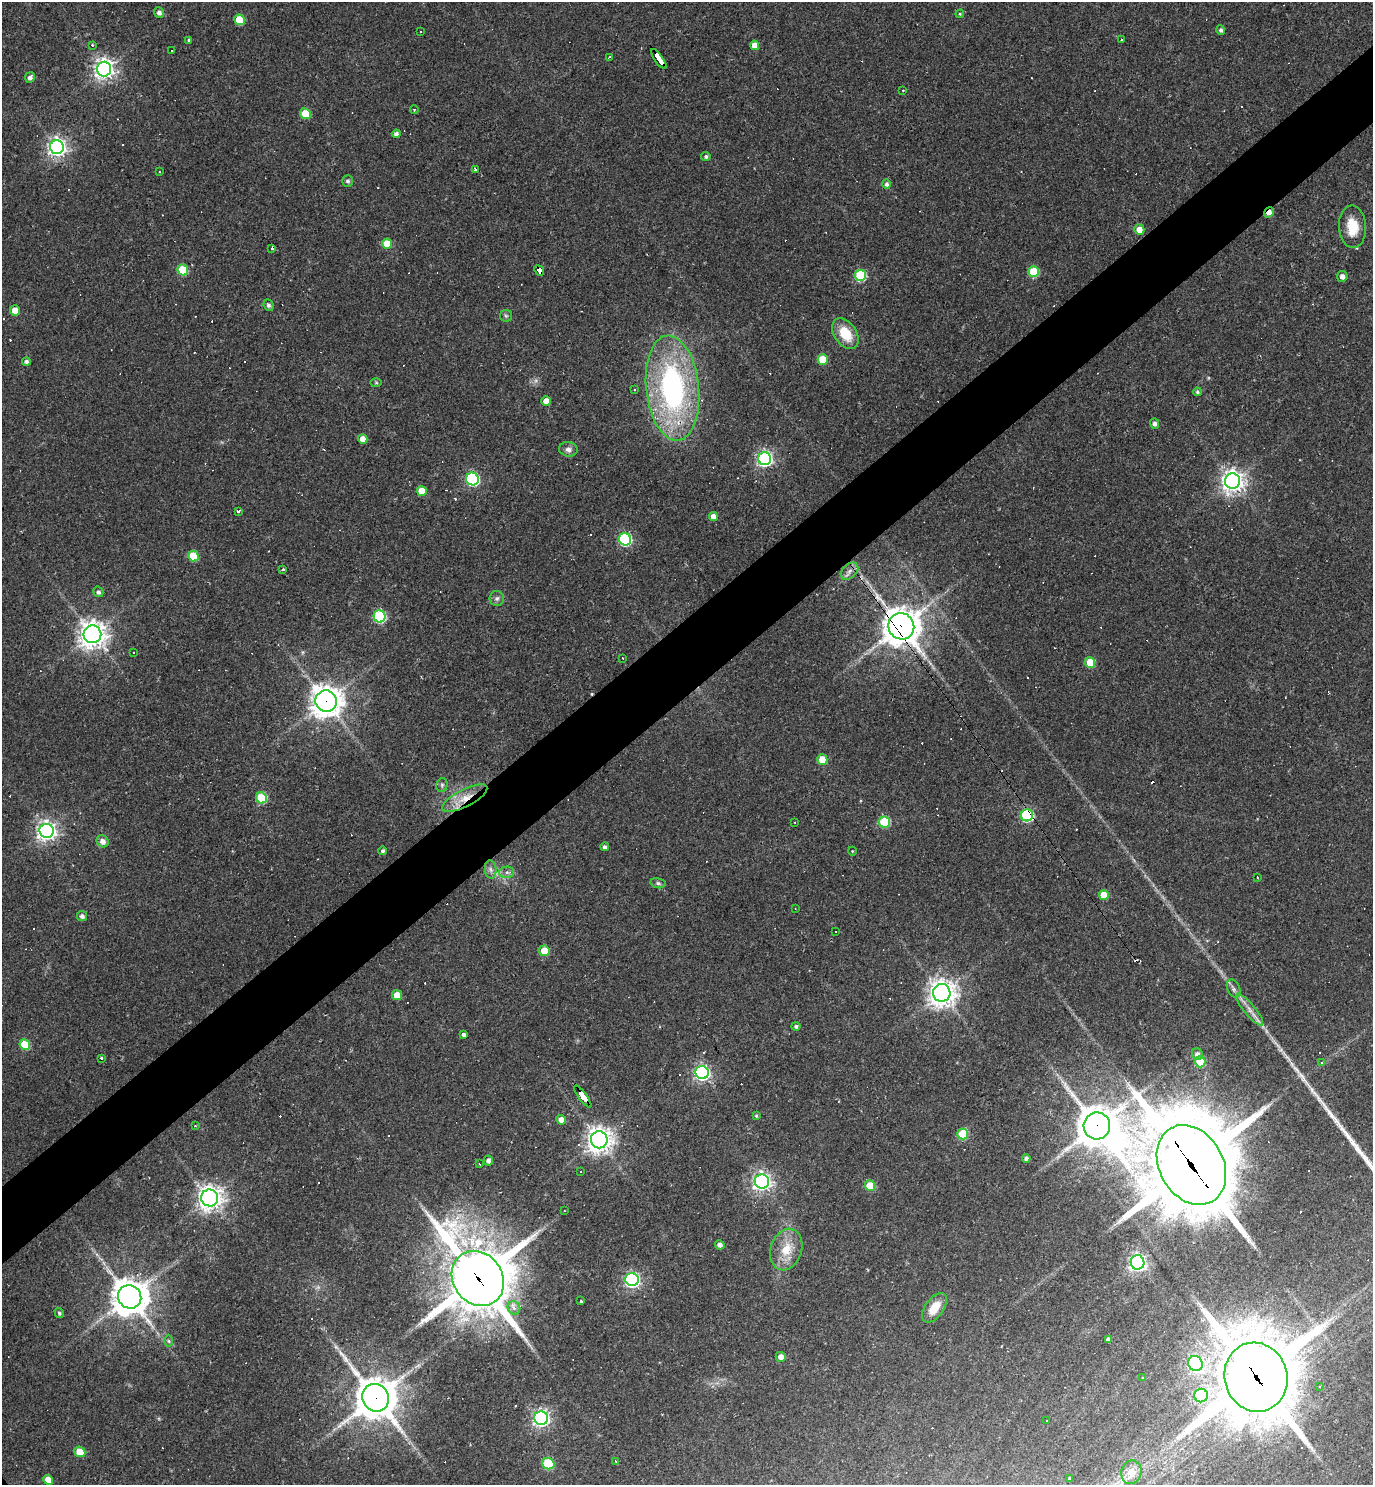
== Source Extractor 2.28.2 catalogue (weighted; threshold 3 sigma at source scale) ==
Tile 10 of 4 x 4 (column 2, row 3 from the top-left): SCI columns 1524-2894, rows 1484-2966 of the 5928 x 5933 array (HDU 1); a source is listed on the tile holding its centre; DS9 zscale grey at full resolution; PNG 1375 x 1487 px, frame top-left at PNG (2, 2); each listed source drawn as its Kron ellipse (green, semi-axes under 4 px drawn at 4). Shown black and unused: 5% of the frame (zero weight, under 2 of 3 exposures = <1% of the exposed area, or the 3 px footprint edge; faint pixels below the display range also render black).
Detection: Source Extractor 2.28.2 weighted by HDU 2 'WHT'; one run over the whole footprint, this tile lists its part. Background 0.103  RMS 0.0068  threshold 0.0304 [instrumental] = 3 sigma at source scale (4.5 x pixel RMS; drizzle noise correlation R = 1.50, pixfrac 1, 0.05/0.05 arcsec/px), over >= 5 px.
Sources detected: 201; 1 inside a brighter object's white glare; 56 cosmic-ray / hot-pixel residue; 1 long thin detection or spike segment (spike, bleed or trail) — neither listed nor drawn; the other 143 listed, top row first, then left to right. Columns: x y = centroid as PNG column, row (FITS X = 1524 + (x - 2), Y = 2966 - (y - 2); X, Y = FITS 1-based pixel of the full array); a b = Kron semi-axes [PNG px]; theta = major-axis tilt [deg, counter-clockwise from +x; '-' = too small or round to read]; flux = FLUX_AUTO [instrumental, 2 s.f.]
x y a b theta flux
159 12 5 5 - 3.1
960 14 4 4 - 0.76
239 20 5 5 - 19
1221 30 5 4 - 1.8
420 31 3 3 - 1.2
189 40 3 3 - 1
1122 40 3 3 - 3.4
92 45 4 2 - 0.87
755 45 5 4 - 7.8
172 51 3 2 - 0.85
609 57 4 2 - 0.52
659 59 12 3 -54 170
104 69 7 7 - 420
30 78 5 5 - 3
903 90 3 2 - 0.76
414 109 4 4 - 0.88
305 114 5 5 - 23
396 134 4 4 - 2.2
57 147 7 7 - 320
706 157 4 4 - 1.6
476 170 3 3 - 1.4
159 172 3 2 - 0.6
348 181 5 5 - 1.6
887 184 5 4 - 2.1
1269 212 5 4 - 4.6
1353 227 21 13 -88 17
1139 230 5 5 - 7.6
387 244 5 5 - 15
272 248 3 3 - 1.2
183 270 5 5 - 27
539 271 5 3 - 41
1034 272 5 5 - 28
860 275 6 5 - 55
1342 276 5 5 - 3.7
268 305 6 4 -65 1.8
15 310 5 5 - 8
506 316 6 5 - 1.3
845 334 17 11 -56 18
823 360 5 5 - 21
26 362 4 4 - 1.9
376 383 6 4 -1 0.84
673 388 53 26 -84 150
635 389 3 2 - 0.95
1197 392 4 4 - 1.1
546 401 5 4 - 7.3
1155 424 5 4 - 2.5
363 439 5 4 - 7.5
568 449 9 7 -10 2.8
765 459 6 6 - 200
472 479 6 6 - 100
1233 481 8 7 - 520
422 491 5 5 - 15
238 511 3 2 - 1.2
713 516 4 4 - 6.1
625 539 6 6 - 92
193 556 5 5 - 25
283 570 4 3 - 3.2
849 571 10 7 42 3.3
98 592 5 5 - 1.9
497 598 7 7 - 2.1
380 616 6 6 - 70
901 626 13 13 - 1300
92 634 9 9 - 710
133 652 3 2 - 0.52
623 658 3 2 - 0.47
1090 662 5 5 - 17
326 701 11 10 - 920
822 759 5 5 - 14
442 785 7 5 77 1.3
261 798 6 5 - 38
465 798 25 8 27 12
1027 815 6 6 - 84
795 822 2 2 - 0.53
884 822 5 5 - 39
47 831 7 7 - 370
103 841 6 5 - 4.2
605 847 4 3 - 1.9
383 851 4 4 - 1.7
852 851 4 3 - 0.5
491 870 9 5 -82 2.5
507 872 7 5 1 2.3
1257 877 3 2 - 0.54
658 883 8 5 -10 1.4
1104 895 5 5 - 13
795 908 2 2 - 0.46
82 916 5 5 - 2.6
835 932 3 3 - 1.5
544 951 5 5 - 13
1234 989 9 6 -63 2.6
942 993 9 9 - 730
397 995 5 5 - 11
1249 1009 20 5 -50 5.5
796 1026 4 4 - 1.7
464 1035 4 3 - 3.2
25 1045 6 5 - 27
1197 1054 6 5 - 2.8
101 1058 3 3 - 1.4
1200 1062 5 5 - 31
1322 1062 3 3 - 2.4
702 1072 7 6 - 200
583 1097 13 3 -54 110
756 1116 4 3 - 0.87
561 1120 5 5 - 5.3
195 1126 4 2 - 0.56
1097 1126 13 13 - 1800
963 1134 5 5 - 33
599 1140 8 8 - 690
1026 1158 4 4 - 1.9
488 1160 5 4 - 2.4
479 1164 3 2 - 0.76
1191 1165 42 32 -60 9400
580 1171 3 3 - 4.8
762 1181 7 7 - 310
870 1186 5 5 - 17
210 1198 8 8 - 590
564 1211 2 2 - 0.4
720 1245 5 4 - 2.8
786 1250 21 15 71 16
1137 1262 7 7 - 290
478 1278 29 24 -55 3800
632 1280 6 6 - 200
130 1297 12 11 - 1500
581 1301 3 3 - 1.6
514 1308 7 6 - 3.2
934 1308 17 9 53 12
59 1313 5 4 - 1.4
1108 1340 4 4 - 2.4
169 1341 6 4 -89 1
781 1357 5 5 - 4.3
1195 1363 8 7 - 82
1256 1377 35 31 -73 6200
1143 1378 3 2 - 0.55
1319 1386 3 3 - 1.5
1201 1395 7 7 - 53
376 1398 14 13 - 2000
541 1418 7 6 - 240
1046 1420 3 2 - 0.53
80 1452 5 5 - 15
616 1461 3 2 - 0.52
548 1464 6 5 - 40
1131 1472 12 10 77 9.6
1069 1479 3 3 - 0.94
48 1480 5 4 - 6.6
Overlapping masked pixels (flux is a lower limit): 14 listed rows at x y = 659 59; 1269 212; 539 271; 673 388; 901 626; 326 701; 465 798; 1027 815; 583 1097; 1097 1126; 1191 1165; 478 1278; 1256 1377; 376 1398